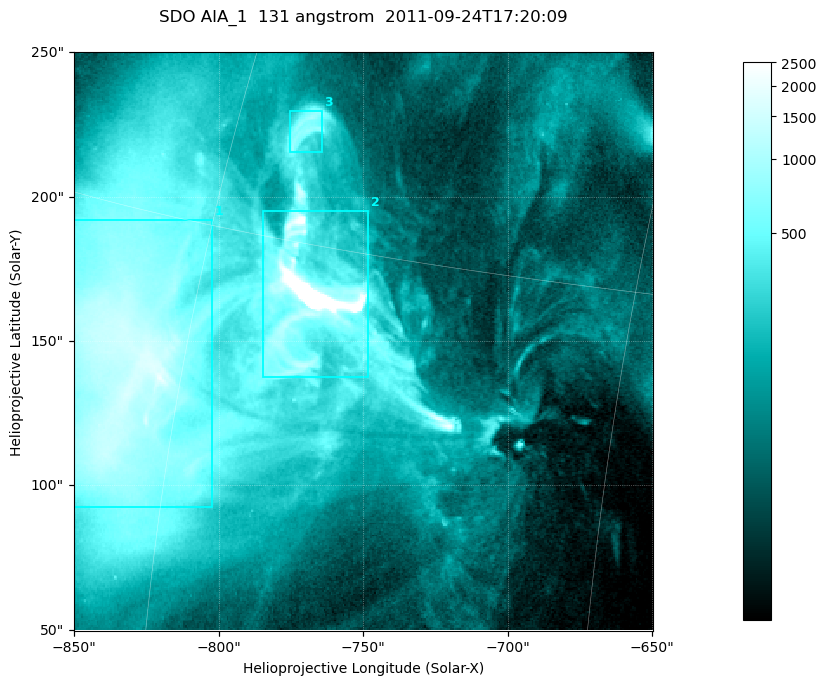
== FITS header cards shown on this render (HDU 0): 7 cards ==
TELESCOP= 'SDO     '           /
INSTRUME= 'AIA_1   '           /
WAVELNTH=                  131 /
WAVEUNIT= 'angstrom'           /
DATE-OBS= '2011-09-24T17:20:09.62' /
CTYPE1  = 'HPLN-TAN'           /
CTYPE2  = 'HPLT-TAN'           /

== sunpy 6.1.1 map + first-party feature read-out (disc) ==
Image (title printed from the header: SDO AIA_1  131 angstrom  2011-09-24T17:20:09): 334 x 334 px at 0.6 arcsec/px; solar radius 957 arcsec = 1595 px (partial field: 1.4% of the solar disc is inside the frame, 100% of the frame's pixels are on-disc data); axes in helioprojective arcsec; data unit not stated in the header (colour bar unlabelled)
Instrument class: DISC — disc imager (sunpy class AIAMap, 131 A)
Bright regions (active regions / flare kernels): reference = the on-disc median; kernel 3 px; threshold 5 sigma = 573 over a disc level ~109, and >= 1.15x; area >= 111 px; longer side >= 4 px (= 2.4 arcsec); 3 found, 3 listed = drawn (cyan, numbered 1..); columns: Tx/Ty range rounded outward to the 2 arcsec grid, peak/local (2 s.f.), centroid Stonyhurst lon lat
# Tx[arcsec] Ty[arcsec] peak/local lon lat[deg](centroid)
1 -850..-802 92..192 19 -62 +12
2 -786..-748 136..196 146 -56 +14
3 -776..-764 214..230 7.8 -57 +17